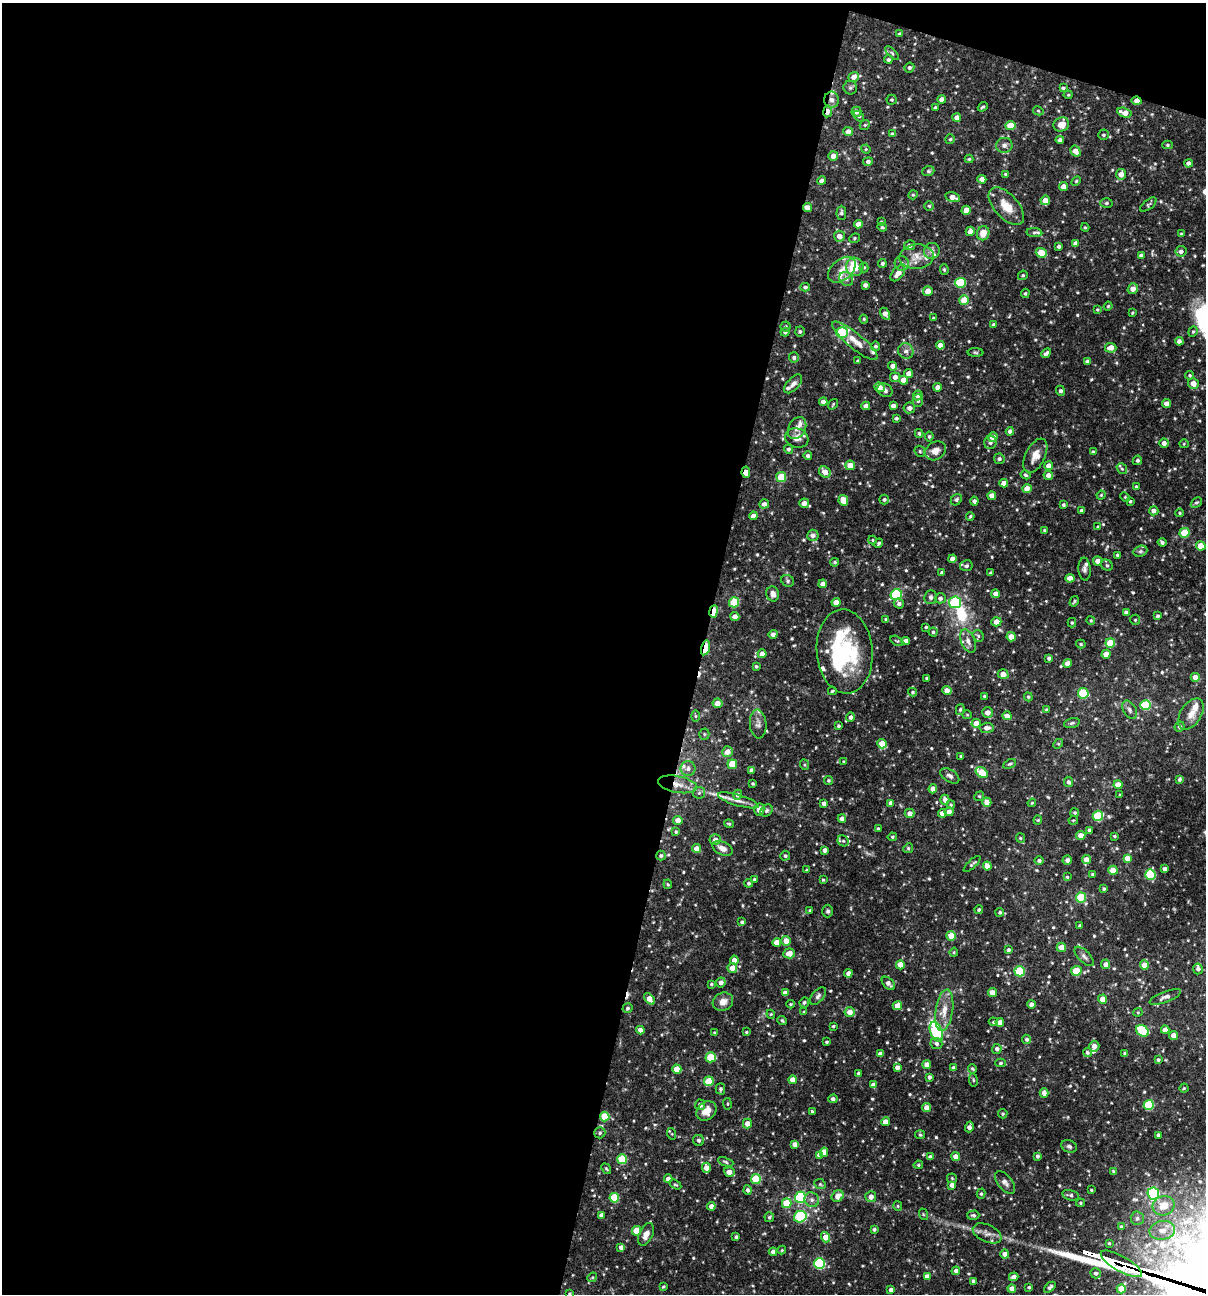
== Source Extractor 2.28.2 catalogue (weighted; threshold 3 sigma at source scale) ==
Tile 1 of 4 x 4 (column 1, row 1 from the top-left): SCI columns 250-1453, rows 3876-5167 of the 5187 x 5169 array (HDU 1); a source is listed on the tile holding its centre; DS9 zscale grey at full resolution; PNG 1208 x 1296 px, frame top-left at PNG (2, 3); each listed source drawn as its Kron ellipse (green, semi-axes under 4 px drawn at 4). Shown black and unused: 60% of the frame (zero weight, under 3 of 4 exposures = <1% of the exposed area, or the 3 px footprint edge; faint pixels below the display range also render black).
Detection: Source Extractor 2.28.2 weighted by HDU 2 'WHT'; one run over the whole footprint, this tile lists its part. Background 0.0812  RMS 0.0038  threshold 0.0171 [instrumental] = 3 sigma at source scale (4.5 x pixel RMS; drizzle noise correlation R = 1.50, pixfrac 1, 0.05/0.05 arcsec/px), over >= 5 px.
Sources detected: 627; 1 inside a brighter object's white glare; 2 cosmic-ray / hot-pixel residue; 4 long thin detections or spike segments (spike, bleed or trail) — neither listed nor drawn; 20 inside a brighter listed object's ellipse — not listed separately; of the other 600, all 500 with FLUX_AUTO >= 0.396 (the completeness limit of this list) listed and drawn (100 fainter detections not listed), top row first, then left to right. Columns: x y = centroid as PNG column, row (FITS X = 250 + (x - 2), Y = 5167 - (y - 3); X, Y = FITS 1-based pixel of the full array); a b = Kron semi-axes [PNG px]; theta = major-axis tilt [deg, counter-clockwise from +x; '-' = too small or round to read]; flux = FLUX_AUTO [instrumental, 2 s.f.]
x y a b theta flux
900 34 4 3 - 0.64
892 53 9 4 -45 0.66
888 60 4 4 - 0.85
909 67 5 4 - 0.82
853 77 5 4 - 2
850 88 7 6 - 0.86
1063 88 4 3 - 0.65
1068 95 4 4 - 0.4
942 99 4 4 - 1.8
831 100 8 7 - 1.9
892 100 5 5 - 0.52
1137 101 5 4 - 2.6
983 107 5 3 - 0.58
935 108 3 3 - 0.8
828 111 6 4 81 3.3
1038 111 5 4 - 0.47
856 112 5 5 - 1.4
1125 113 7 5 -16 2.9
859 116 6 4 -48 0.56
957 117 4 4 - 1.5
865 125 5 4 - 0.51
1010 125 5 4 - 6.2
1061 125 8 7 - 4
848 132 5 4 - 2.3
892 134 4 4 - 0.85
1103 135 5 5 - 0.6
950 139 5 4 - 0.61
1060 140 4 4 - 1.3
1004 145 8 7 - 1.3
1167 145 5 4 - 0.51
866 149 5 4 - 0.42
1075 151 6 4 -59 3.5
833 156 5 5 - 2.6
969 159 4 4 - 0.43
868 161 5 4 - 1.1
1188 163 4 4 - 1.7
928 171 6 4 20 0.58
1005 174 3 3 - 0.46
1121 174 5 5 - 2.8
982 179 4 4 - 2.4
822 181 4 4 - 1.4
1076 181 6 3 45 0.44
1063 187 4 4 - 2.7
913 195 5 4 - 0.49
953 197 7 4 -15 2.8
1045 200 5 4 - 3.2
1106 203 6 5 - 0.81
1148 205 9 4 37 0.75
929 206 5 4 - 0.55
1006 206 23 12 -48 6.2
807 208 5 4 - 2.8
966 210 5 4 - 3.7
841 213 7 5 89 0.83
881 222 4 4 - 0.42
858 224 4 4 - 2.9
882 227 5 4 - 0.54
1085 227 4 4 - 0.4
970 231 5 4 - 2.8
1034 232 8 4 -6 0.8
983 233 7 6 - 4.1
1182 234 3 3 - 0.67
839 236 5 5 - 2.7
854 238 5 4 - 0.54
1076 243 4 4 - 1.9
910 245 5 5 - 1.6
1059 246 3 3 - 0.8
932 251 8 7 - 1.6
1181 251 5 5 - 1.3
1041 253 6 4 -20 6.7
1141 255 4 3 - 0.96
916 257 17 12 3 4.6
882 263 4 4 - 0.77
902 263 7 7 - 1.4
855 267 9 8 - 9.4
864 268 5 4 - 0.49
842 270 16 10 40 3.8
944 270 5 4 - 0.48
898 273 9 5 50 3.3
1023 275 5 4 - 0.56
846 279 7 6 - 1.3
960 283 5 5 - 21
865 285 4 4 - 1.2
805 287 5 4 - 0.69
1133 289 6 5 - 2.4
928 291 5 4 - 3.3
1025 293 5 4 - 0.5
964 300 5 5 - 6.3
1108 306 4 4 - 0.47
1097 309 4 4 - 0.46
1132 313 4 3 - 0.4
885 314 6 4 -60 2
933 318 4 3 - 0.46
864 319 4 3 - 0.44
994 325 4 4 - 0.87
786 327 5 5 - 0.62
785 332 4 4 - 0.81
800 332 5 5 - 0.7
842 332 6 5 - 27
1193 332 5 4 - 0.55
855 341 28 7 -39 4.9
1179 341 4 4 - 1.3
940 345 4 4 - 2.5
875 346 4 4 - 0.67
1111 348 6 5 - 3
906 351 8 7 - 1.6
975 352 8 4 -1 0.54
1046 353 5 3 - 0.97
794 357 5 5 - 0.77
858 361 3 3 - 0.59
1087 361 4 3 - 1.1
893 366 4 4 - 2.1
909 373 4 4 - 2.4
1190 375 4 4 - 0.55
895 377 5 5 - 1.6
904 380 4 4 - 3.5
1193 383 5 5 - 3.1
793 384 11 6 47 1.7
879 387 5 4 - 2.9
938 387 4 4 - 2.1
885 390 8 6 -35 1
1060 391 5 4 - 0.96
918 395 5 5 - 1.8
918 401 6 5 - 0.83
823 402 4 4 - 1.7
1167 403 4 4 - 2.1
833 404 5 3 - 0.45
866 406 4 4 - 2.4
893 406 4 4 - 1.6
909 408 6 5 - 1.8
896 418 3 3 - 0.7
797 428 11 8 62 2.6
1010 431 4 4 - 1.6
919 433 4 3 - 0.57
929 437 5 4 - 0.63
993 437 5 5 - 2.8
797 438 12 9 -20 2.6
990 442 7 6 - 1.3
1164 443 4 4 - 1.9
1184 444 5 4 - 0.43
788 449 4 4 - 0.73
920 451 6 5 - 0.59
936 451 11 9 34 2.7
1093 452 4 4 - 0.85
808 456 4 4 - 0.92
1035 456 18 10 64 3.9
999 459 5 5 - 0.94
1137 460 5 4 - 0.8
850 465 5 4 - 4.6
1049 466 4 4 - 2.8
1122 469 6 4 -53 0.58
746 472 6 4 -82 2.9
825 472 6 5 - 3.3
1026 475 5 4 - 0.62
1048 475 5 4 - 2.1
781 477 5 5 - 12
1004 483 4 4 - 3
1136 486 4 3 - 0.48
1027 489 4 4 - 4.5
1101 495 4 4 - 0.45
992 496 4 4 - 2.6
1125 497 5 4 - 0.43
843 500 5 4 - 5.7
884 500 5 4 - 0.79
956 500 6 5 - 0.74
974 501 4 4 - 0.97
1130 501 4 3 - 0.51
1196 502 6 4 44 0.62
804 503 5 4 - 2.7
764 504 5 4 - 1.3
1063 505 3 3 - 0.72
1082 510 4 3 - 0.92
1154 511 5 4 - 1.7
1180 513 4 3 - 0.46
753 516 4 4 - 2.4
970 516 4 3 - 0.47
1098 527 4 3 - 0.66
1045 530 3 3 - 0.57
1184 533 5 5 - 11
813 535 6 5 - 1.7
872 540 4 4 - 0.45
1162 542 4 3 - 0.88
879 543 5 4 - 0.76
1201 546 5 4 - 4.8
1140 551 7 5 20 0.71
1118 555 3 3 - 0.9
952 559 4 4 - 2.3
1098 561 5 4 - 2.6
835 562 4 3 - 0.53
1107 565 6 5 - 0.66
966 566 6 5 - 0.95
1085 569 11 6 -86 1.2
942 573 4 3 - 0.98
991 573 3 3 - 0.64
1070 578 4 4 - 2.7
788 581 7 5 -35 0.75
823 584 4 4 - 2.3
773 594 7 6 - 2
996 594 4 4 - 2.5
896 595 6 5 - 31
931 597 7 6 - 0.89
940 598 5 5 - 1.1
1074 601 6 3 58 0.48
734 602 5 5 - 14
836 602 4 4 - 3.3
955 602 6 5 - 26
899 604 5 5 - 1.3
714 611 6 3 81 12
1126 612 4 3 - 1.2
735 616 4 4 - 2.1
1157 616 4 4 - 0.73
886 619 3 3 - 0.69
1091 620 4 4 - 0.51
1135 620 5 5 - 0.58
996 622 5 4 - 3.2
1072 623 4 4 - 0.51
926 627 3 3 - 0.47
933 632 4 4 - 0.57
773 634 4 4 - 1.5
978 636 6 5 - 0.7
1011 637 5 4 - 5.1
897 641 7 4 -29 0.56
906 641 4 4 - 2
968 641 12 7 -68 2.2
1110 643 5 4 - 6.9
1081 644 5 4 - 0.55
705 648 7 4 76 16
845 651 42 28 -85 26
762 654 4 4 - 3.2
1106 654 4 4 - 3.7
1049 658 4 3 - 0.94
1067 663 4 4 - 2.4
756 666 3 3 - 0.61
1003 674 5 4 - 3.3
1195 677 4 4 - 2.4
926 678 3 3 - 0.48
832 691 4 3 - 0.49
947 691 4 4 - 2.9
913 692 4 4 - 0.61
1083 693 5 5 - 18
984 696 3 3 - 0.4
1028 697 4 3 - 0.48
717 703 5 5 - 2.7
1146 705 5 5 - 20
960 710 5 4 - 0.59
1046 710 4 4 - 0.69
1130 710 10 6 -59 1.3
988 712 5 5 - 2.5
1191 714 17 10 58 3.6
967 715 5 4 - 0.43
696 716 6 4 -89 0.5
1007 716 4 4 - 2.3
850 717 5 4 - 1.1
976 723 4 4 - 4
1072 723 8 4 16 0.73
758 724 14 8 -85 2
838 726 4 3 - 0.59
1180 727 5 5 - 0.78
987 728 7 5 4 1.8
704 734 5 5 - 0.53
882 744 5 4 - 7
1058 744 5 4 - 0.46
727 752 5 5 - 2.8
961 756 4 3 - 0.46
844 762 4 3 - 0.47
732 764 5 4 - 8
1010 764 7 4 26 0.58
805 765 5 3 - 0.4
688 768 7 7 - 1.7
752 770 4 4 - 1.8
982 772 6 5 - 9.3
950 776 10 6 -32 1.3
1180 779 4 4 - 0.79
828 780 4 4 - 0.57
1068 782 5 4 - 0.97
753 783 3 3 - 0.47
677 784 20 8 -10 4.5
1118 785 4 4 - 3.6
933 789 4 4 - 2.6
699 793 6 5 - 0.75
738 795 5 4 - 1.1
1120 795 3 3 - 0.42
979 796 5 4 - 0.47
738 800 21 5 -16 2.7
945 800 5 4 - 1.6
987 802 4 4 - 4.1
891 803 4 4 - 2.1
1032 803 4 3 - 0.4
824 804 4 4 - 1.9
951 805 4 4 - 0.58
759 810 6 5 - 2.5
766 811 7 5 46 0.83
949 812 4 4 - 2.1
909 813 5 4 - 1.9
942 813 4 4 - 2.4
1075 813 4 4 - 0.61
1098 816 5 5 - 19
842 819 4 4 - 1.9
678 820 5 4 - 2.9
1038 820 4 4 - 0.44
1073 820 4 3 - 0.41
729 824 5 3 - 0.47
878 829 3 3 - 0.75
1089 830 4 3 - 0.79
676 832 4 3 - 0.55
1081 835 4 4 - 2.9
1114 836 3 3 - 0.46
892 837 5 4 - 0.51
1020 838 5 4 - 0.53
715 839 5 5 - 1.7
843 841 6 5 - 0.82
696 848 4 4 - 2.7
722 848 11 6 -26 2.3
908 848 5 4 - 0.48
825 850 4 4 - 1.5
661 856 5 4 - 0.7
785 856 5 5 - 0.7
1127 858 4 4 - 3.4
1086 859 4 4 - 3
1067 860 5 4 - 1.3
1039 861 5 4 - 0.89
972 864 11 3 43 0.68
987 866 4 4 - 3.2
1165 869 4 4 - 1.2
806 870 4 3 - 0.46
1113 870 4 4 - 5.4
1150 874 5 5 - 22
1093 875 4 4 - 0.7
1067 877 4 4 - 0.48
754 879 4 3 - 0.54
823 880 3 2 - 0.42
749 883 4 4 - 0.72
668 884 5 3 - 0.44
1104 889 3 3 - 0.57
1081 898 5 5 - 17
979 909 4 3 - 0.57
810 910 3 3 - 0.5
828 911 6 5 - 0.79
1000 912 4 4 - 0.68
742 922 4 3 - 0.62
1080 926 3 3 - 0.9
951 936 5 4 - 7
786 941 5 5 - 3.6
777 943 4 4 - 4.4
1061 947 5 4 - 3.5
1008 950 4 4 - 0.9
954 952 4 4 - 0.42
789 953 6 5 - 3
1084 956 12 6 -46 1.4
734 960 4 4 - 2.3
1106 964 4 4 - 2.1
900 965 4 4 - 3.8
1144 965 4 4 - 4.8
732 968 5 4 - 3.1
1198 969 5 4 - 1.1
1020 971 5 5 - 17
1076 971 5 5 - 7.4
848 973 4 4 - 1.5
721 982 5 5 - 1.6
888 983 8 5 -45 1.7
711 984 4 3 - 0.55
785 993 4 4 - 2.4
992 993 4 4 - 2.8
818 996 10 6 50 1.1
1165 997 17 5 21 1.7
649 999 7 4 -49 2.8
1103 999 4 4 - 3.2
723 1002 10 9 - 2.8
804 1002 5 5 - 0.68
791 1004 4 4 - 0.42
1031 1004 4 4 - 1.8
897 1006 4 4 - 3.4
627 1008 5 5 - 0.74
944 1010 21 8 81 5.1
804 1012 4 4 - 0.56
850 1012 5 5 - 3.2
1138 1012 4 4 - 0.44
771 1014 4 4 - 0.42
782 1020 5 4 - 0.56
993 1022 4 4 - 0.49
1000 1022 4 4 - 2.8
833 1026 3 3 - 0.51
640 1030 4 4 - 1.7
1165 1030 4 4 - 2.5
1142 1031 7 5 -36 16
746 1032 4 3 - 0.45
936 1032 10 6 -69 29
715 1033 3 3 - 0.57
1173 1035 4 4 - 2.7
1027 1039 5 4 - 0.97
826 1042 4 3 - 0.52
936 1044 6 5 - 1.1
1094 1046 5 5 - 2
997 1049 5 4 - 1.2
1087 1052 5 4 - 0.67
1125 1053 3 3 - 0.56
880 1054 4 4 - 2
711 1057 5 5 - 13
1158 1060 4 4 - 0.81
1000 1063 5 4 - 0.63
927 1065 4 4 - 2.7
897 1067 4 4 - 1.6
953 1068 4 4 - 1.1
677 1069 4 4 - 6
972 1069 5 4 - 0.48
858 1073 3 3 - 0.9
929 1077 4 3 - 0.94
793 1080 4 4 - 3.6
973 1080 7 3 -82 0.44
709 1081 5 5 - 12
873 1085 4 4 - 2.4
1184 1088 4 4 - 0.45
720 1089 5 5 - 0.8
1044 1093 5 4 - 2
833 1099 4 4 - 1
727 1104 6 3 -82 0.44
700 1105 5 5 - 1.8
1149 1105 5 5 - 22
927 1108 4 4 - 2.7
706 1111 11 8 41 3.9
812 1111 4 3 - 0.51
1003 1114 5 5 - 0.54
605 1117 5 4 - 13
885 1122 4 4 - 2.7
747 1124 5 4 - 2.6
969 1127 5 4 - 1.7
600 1133 5 5 - 0.73
672 1134 6 4 -72 0.46
920 1135 5 4 - 0.47
1158 1135 4 3 - 0.84
699 1140 6 5 - 0.99
795 1144 4 4 - 2.3
1069 1146 8 6 -22 0.93
824 1152 4 4 - 2.7
819 1155 4 4 - 2.7
956 1156 4 4 - 2.7
1037 1156 4 3 - 0.83
930 1157 4 4 - 1.3
622 1159 5 5 - 18
726 1162 8 4 -20 0.7
918 1165 5 4 - 0.55
706 1168 5 4 - 3.1
606 1169 6 4 -52 0.46
1113 1171 4 3 - 0.65
729 1172 5 4 - 2.6
952 1178 5 5 - 0.45
668 1179 4 4 - 2.2
756 1179 5 5 - 16
1005 1182 13 7 -50 1.7
820 1184 6 5 - 0.56
675 1185 6 4 -30 0.5
952 1185 4 4 - 2.1
748 1190 4 4 - 0.88
1091 1190 3 3 - 0.42
981 1194 5 4 - 0.7
1153 1194 6 5 - 30
1071 1195 8 5 -13 1
838 1196 6 5 - 2.8
800 1197 5 5 - 31
871 1197 5 5 - 2.3
614 1198 5 5 - 14
812 1200 8 7 - 1.5
787 1203 5 5 - 12
1080 1203 4 4 - 0.47
711 1206 4 4 - 2.1
898 1206 5 4 - 0.49
1164 1206 11 9 24 6.2
923 1214 6 3 -72 0.45
601 1215 4 4 - 1.7
973 1215 6 4 1 0.83
769 1217 5 4 - 0.6
800 1217 6 5 - 32
1137 1218 7 6 - 1.1
1121 1227 4 3 - 0.68
874 1229 4 3 - 0.78
1162 1230 13 9 10 4.2
637 1231 5 4 - 9.2
987 1233 15 8 -24 2.6
646 1234 12 6 64 2.5
736 1237 3 3 - 0.71
826 1237 5 4 - 4.4
1109 1243 3 3 - 0.46
621 1247 4 4 - 1.8
782 1250 4 3 - 0.45
773 1252 4 4 - 1.7
1005 1254 4 4 - 2.6
819 1264 5 5 - 37
1121 1264 23 7 -29 910
956 1271 4 4 - 1.3
1096 1273 5 5 - 0.99
927 1276 4 4 - 2.3
592 1277 5 4 - 0.46
1014 1277 5 4 - 1.6
973 1281 4 3 - 0.86
663 1286 4 3 - 0.45
1029 1287 4 4 - 0.54
1050 1287 7 4 41 1
1012 1289 4 4 - 2.6
1121 1289 4 4 - 5.2
891 1290 4 4 - 1.5
569 1294 4 4 - 0.53
Overlapping masked pixels (flux is a lower limit): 11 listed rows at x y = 831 100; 1137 101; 828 111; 807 208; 746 472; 714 611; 705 648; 677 784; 661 856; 605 1117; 1121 1264
Isophote crosses this tile's border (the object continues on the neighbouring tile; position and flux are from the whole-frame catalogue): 1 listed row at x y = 569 1294